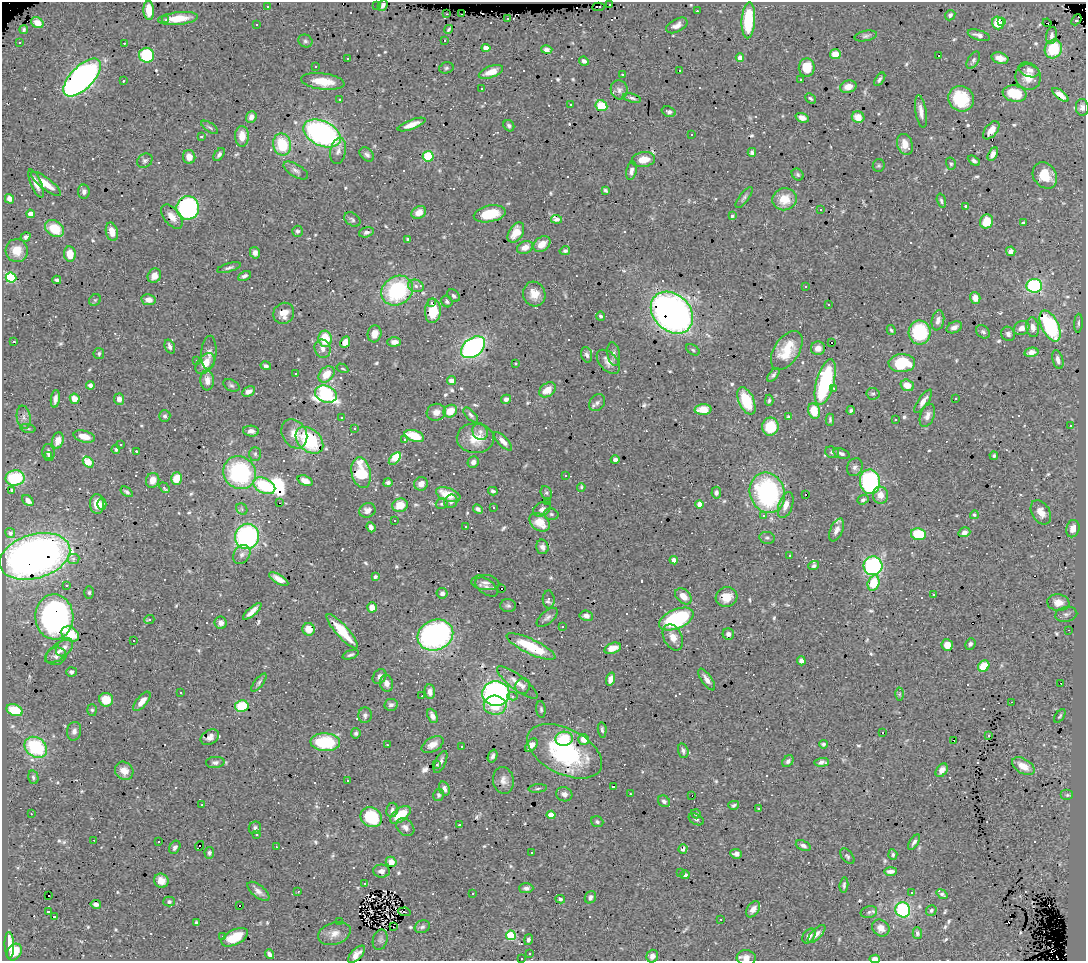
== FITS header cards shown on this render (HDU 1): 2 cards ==
NAXIS1  =                 1084
NAXIS2  =                  959

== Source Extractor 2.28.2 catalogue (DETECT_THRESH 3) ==
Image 1084 x 959 px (HDU 1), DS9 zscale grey, 1 PNG px = 1 image px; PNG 1088 x 963 px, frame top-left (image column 1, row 959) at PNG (2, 2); each listed source drawn as its Kron ellipse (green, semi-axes under 4 px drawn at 4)
Background 1.09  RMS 0.033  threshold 0.1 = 3 sigma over >= 5 px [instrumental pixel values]
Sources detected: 732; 3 with non-positive FLUX_AUTO (blend fragments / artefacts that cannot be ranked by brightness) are neither listed nor drawn; of the other 729, the 500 brightest by FLUX_AUTO listed and drawn (229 fainter detections omitted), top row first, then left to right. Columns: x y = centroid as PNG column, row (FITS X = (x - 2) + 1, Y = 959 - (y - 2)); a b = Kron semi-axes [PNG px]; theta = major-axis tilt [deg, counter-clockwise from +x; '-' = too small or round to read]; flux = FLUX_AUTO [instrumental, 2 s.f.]
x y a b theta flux
609 4 3 3 - 49
383 5 6 4 46 6.5
267 6 3 3 - 7.5
376 6 3 3 - 6.3
598 7 6 2 4 9.1
149 10 9 5 -87 36
697 11 3 2 - 9
447 14 3 2 - 4.1
462 14 4 2 - 6.9
950 15 5 4 - 6.9
178 18 20 6 6 40
508 18 3 2 - 11
166 20 4 3 - 6.3
748 20 18 6 86 120
1076 20 6 3 49 13
1001 21 3 2 - 11
37 23 6 5 - 19
998 23 6 6 - 53
1047 23 4 2 - 29
257 25 3 3 - 11
677 25 11 6 28 15
449 29 5 3 - 4
24 30 4 3 - 4.1
979 35 11 5 -16 11
866 36 11 5 12 6.1
1051 36 8 5 80 7.2
445 40 3 3 - 15
305 41 7 6 - 5.6
19 42 3 3 - 7.4
124 43 3 2 - 12
486 48 4 4 - 23
1053 49 9 8 - 65
547 50 5 4 - 5.6
835 54 5 5 - 30
147 55 7 7 - 130
939 55 3 3 - 110
347 58 3 3 - 6.2
740 58 4 4 - 17
1000 58 8 5 -17 19
973 60 9 5 59 5.6
584 61 5 4 - 9.9
315 67 3 3 - 5
807 67 9 8 - 50
446 68 7 5 16 4.8
1029 70 11 7 -20 11
679 71 3 3 - 10
491 72 13 5 21 23
623 75 3 3 - 8.2
1028 77 13 12 - 31
82 78 24 11 46 910
880 79 7 4 55 5.6
801 80 3 2 - 4
123 81 3 3 - 12
323 81 22 8 -7 48
848 87 8 6 15 21
482 89 3 3 - 4.9
619 90 9 8 - 9.6
1015 94 12 8 -11 54
1060 95 10 4 -38 18
632 98 9 4 -15 5
810 98 6 4 -42 4
961 99 13 12 - 100
340 100 3 3 - 5.6
570 104 3 2 - 3.8
601 106 6 5 - 66
1082 107 8 6 -86 8.8
669 112 7 5 -19 6.6
921 112 16 5 -81 16
251 117 6 5 - 11
858 117 6 6 - 19
802 118 7 4 -19 12
412 125 15 4 21 21
509 126 6 5 - 5.2
210 127 9 4 -35 5.3
991 130 10 6 51 20
322 133 20 12 -26 600
691 135 3 3 - 6.6
201 136 3 3 - 6.3
242 136 10 7 -89 31
905 144 11 7 -71 23
282 145 11 9 -78 92
338 151 13 7 78 13
752 152 4 4 - 5.8
219 154 7 4 54 6.6
367 154 8 6 -42 6.5
993 154 7 4 63 12
428 156 5 5 - 100
189 157 7 6 - 15
643 160 12 7 9 32
145 161 8 6 36 6.2
974 161 7 4 -30 5.6
951 164 6 5 - 4.1
879 166 6 6 - 3.8
296 171 14 6 -31 9.7
631 171 9 5 79 9
798 174 6 5 - 4.6
1045 175 14 11 -53 55
36 183 15 5 -67 17
46 184 18 5 -37 31
605 190 4 3 - 3.8
84 192 7 6 - 9.5
744 197 12 4 52 6
9 199 5 4 - 15
785 199 12 11 - 47
941 201 7 3 -74 4.6
966 206 4 3 - 4.1
188 208 11 11 - 390
820 210 3 3 - 7.7
419 212 7 6 - 18
30 214 4 4 - 36
490 214 16 8 11 65
732 216 4 3 - 3.9
172 217 14 8 -51 18
556 219 5 4 - 7.7
352 220 9 6 -36 6.1
987 221 7 6 - 46
1023 223 4 3 - 3.9
54 229 10 7 -31 59
297 231 5 5 - 5.4
112 232 9 6 -75 24
366 232 7 5 16 6.7
516 233 11 7 58 28
26 237 5 4 - 5.7
408 239 4 3 - 4.1
542 244 9 7 38 23
525 247 8 6 23 17
17 251 11 11 - 37
565 251 5 4 - 4.6
1011 251 5 4 - 9.1
255 253 6 5 - 9.1
70 254 8 6 -82 36
229 268 12 4 16 6.2
154 276 7 6 - 16
244 276 7 4 28 8.6
11 278 5 5 - 160
57 280 4 4 - 5.3
416 286 8 6 -18 7.3
806 286 3 3 - 8.2
1034 286 8 7 - 250
397 291 16 14 34 210
534 294 12 11 - 27
453 296 7 5 -43 5
975 298 6 5 - 19
95 300 6 5 - 4
149 300 7 5 -11 16
447 301 6 5 - 4.6
432 303 3 3 - 37
829 305 3 3 - 5.6
433 311 12 8 87 66
284 313 11 10 - 25
672 313 23 18 -44 1000
600 316 4 4 - 4
938 320 10 6 79 11
1078 323 9 3 87 4.4
1050 326 16 8 -64 200
954 327 8 5 24 10
1033 327 10 6 -83 15
1022 328 8 6 26 14
891 330 5 3 - 3.8
920 332 12 11 - 140
983 332 7 6 - 5.8
375 334 8 6 75 19
1008 334 7 6 - 7
325 339 8 6 -86 66
14 342 3 3 - 48
345 342 6 4 63 19
394 342 7 4 2 11
831 343 3 3 - 17
170 346 7 5 -68 9.2
473 347 14 9 38 460
818 348 7 7 - 17
323 349 9 8 - 13
693 350 7 4 -32 4.1
787 350 22 12 56 59
1031 352 7 4 12 12
209 353 17 7 86 13
99 354 5 5 - 4.2
614 354 12 6 -81 9.4
587 355 8 5 -73 7
196 360 3 3 - 4.5
1058 360 10 5 -74 11
608 362 14 8 -46 18
205 363 12 7 52 29
515 363 3 3 - 6.7
902 363 13 9 1 100
266 366 5 4 - 6.2
342 368 6 3 -30 3.9
296 373 3 3 - 48
326 374 9 6 46 35
773 375 8 4 49 5.8
207 380 10 7 -87 17
451 381 5 4 - 13
825 382 23 9 75 230
90 385 4 4 - 7.2
231 385 8 5 -28 5.3
907 385 7 5 -19 31
834 388 4 3 - 4
548 390 9 6 37 32
249 392 7 4 28 10
326 394 11 8 -20 370
873 394 6 5 - 4
55 399 9 4 81 10
75 399 5 5 - 24
119 399 5 5 - 14
506 399 5 4 - 6.9
955 399 3 3 - 4.8
769 400 5 4 - 4
746 401 14 7 -66 86
923 401 13 5 55 14
597 403 9 7 54 8.3
703 410 8 5 3 40
851 410 4 4 - 4.2
450 411 7 6 - 35
814 411 8 6 -70 51
436 412 9 8 - 16
471 415 9 4 -45 6
927 415 12 7 70 13
165 416 6 5 - 5.6
24 417 11 7 -81 11
341 417 3 3 - 3.8
789 417 4 3 - 5.8
830 420 6 3 -89 4
896 420 3 3 - 6.2
1070 426 3 3 - 58
770 427 9 8 - 63
28 428 8 4 -9 4.4
354 429 3 3 - 35
251 431 8 5 -4 10
480 432 9 7 -61 9.7
294 434 15 12 -59 29
414 436 10 5 -17 73
84 437 11 5 -14 33
475 438 19 15 -2 46
405 439 3 3 - 8.4
309 440 16 11 -41 150
58 441 8 5 73 23
503 441 12 5 -46 13
120 444 3 3 - 5.7
116 449 5 4 - 4.3
136 451 3 2 - 22
832 452 7 5 -19 6.3
48 453 8 6 -83 9.1
255 454 7 5 -88 4.6
841 454 8 4 -20 6.6
49 456 3 2 - 5.5
994 456 4 4 - 4
395 459 7 4 47 72
615 460 4 4 - 7.7
88 462 6 4 -48 83
473 462 6 5 - 11
855 467 9 7 63 8.4
240 473 17 15 -44 260
361 473 15 9 -78 92
565 475 3 2 - 20
15 478 9 7 9 130
176 478 6 5 - 38
153 480 7 6 - 23
305 481 8 5 -22 15
870 482 12 10 -81 300
388 483 4 4 - 6.2
421 484 7 6 - 15
264 486 11 7 -26 120
581 487 4 3 - 6.1
164 488 6 3 -49 6.8
12 490 4 3 - 4.4
493 491 5 4 - 4.8
127 492 7 4 -36 5.5
546 493 7 5 -67 4.2
716 493 6 5 - 6.4
767 493 20 17 -69 360
806 494 3 2 - 7.9
448 495 12 6 -19 50
880 495 8 7 - 22
863 500 6 4 20 4.9
28 501 6 4 -43 14
451 501 7 6 - 7.6
547 501 3 3 - 31
279 503 3 2 - 66
97 504 10 7 -87 29
102 504 6 4 89 9.7
442 504 6 5 - 4.2
699 504 4 4 - 27
400 505 8 6 19 39
786 505 13 7 71 20
493 508 3 3 - 5.6
242 509 6 5 - 4.3
478 509 5 4 - 8
542 509 9 6 31 10
367 510 8 7 - 13
1041 512 13 9 -59 21
551 514 7 5 -15 4.7
974 515 4 4 - 3.9
763 516 3 2 - 15
394 521 3 2 - 4.2
540 522 11 8 -37 42
371 527 5 4 - 10
466 527 3 3 - 6.6
1073 529 9 6 76 17
836 530 12 6 65 14
964 532 6 5 - 9.5
10 533 5 5 - 8.4
918 534 7 6 - 78
247 536 13 12 - 390
767 538 8 6 -10 5.5
542 547 7 6 - 8.7
242 554 10 8 53 12
789 555 3 3 - 5.7
35 556 36 22 16 1200
73 559 6 5 - 7
674 560 4 3 - 20
814 566 5 4 - 4.6
873 566 9 9 - 390
375 577 4 4 - 5.2
279 579 11 4 -30 18
485 583 14 7 -5 13
873 583 8 5 75 50
66 585 3 3 - 8
487 587 13 7 -35 11
501 589 3 3 - 6.5
89 592 6 4 -89 3.9
442 593 5 5 - 6.2
933 595 3 3 - 8.9
683 596 9 6 -42 20
726 597 11 10 - 31
549 599 9 6 -88 9.2
1058 602 11 8 -7 23
508 606 8 6 -3 5.5
372 607 5 4 - 25
252 611 12 4 42 18
1066 614 11 7 11 8.4
586 616 6 5 - 8.9
54 617 22 19 -88 560
547 617 13 6 40 8.4
676 619 18 9 24 240
149 620 5 3 - 7.1
221 623 6 6 - 12
562 626 3 2 - 4.6
309 629 6 6 - 31
1068 630 3 2 - 6.1
342 631 22 6 -48 68
70 634 9 6 -30 42
728 634 6 5 - 8.1
435 635 18 15 23 590
673 637 14 9 -64 20
134 641 3 3 - 18
970 644 6 5 - 5.3
947 645 6 5 - 21
64 647 10 7 52 11
531 647 27 7 -25 94
613 648 9 5 18 20
59 651 16 7 37 16
351 655 8 4 20 5.3
56 656 10 8 17 9.5
801 661 4 4 - 8.8
984 666 6 5 - 57
71 672 5 4 - 5.2
380 677 8 6 52 8.6
611 679 6 4 73 18
707 679 12 5 -56 14
259 682 11 4 53 5.7
517 682 25 7 -37 22
386 683 8 6 -73 12
1061 683 2 2 - 3.8
523 686 8 7 - 8.3
430 692 7 5 -86 12
180 693 3 3 - 23
496 694 13 12 - 590
899 694 6 4 89 3.9
422 696 3 2 - 9.9
512 696 5 4 - 5
106 700 7 7 - 47
142 701 12 5 50 20
1011 702 3 2 - 3.9
391 705 7 6 - 7
495 705 11 9 -3 57
242 706 7 6 - 74
541 709 8 4 -85 4.5
15 710 8 5 -21 82
92 710 6 5 - 4
365 715 8 6 82 7.8
432 716 7 5 -65 11
1060 716 8 4 56 3.8
602 730 8 4 -84 5.1
74 731 9 7 79 11
356 733 5 4 - 4.7
883 733 3 3 - 7.6
988 735 3 3 - 15
210 737 10 7 30 12
564 739 8 7 - 96
584 739 5 5 - 17
954 740 3 3 - 40
325 742 15 9 -3 130
433 744 12 7 29 19
823 744 4 3 - 4.4
387 745 3 2 - 6.9
531 745 8 5 48 16
462 746 3 3 - 70
36 747 12 9 -35 180
565 751 40 22 -27 280
683 751 7 5 -76 7
493 756 7 4 70 6.2
788 761 6 5 - 6.4
215 762 9 5 4 6.7
440 762 12 5 65 8.9
822 762 7 4 3 8.3
437 765 3 3 - 7.1
1023 766 12 7 -30 33
942 770 7 5 53 16
124 771 10 8 -43 21
33 777 7 5 -79 4.9
503 780 13 10 -80 15
347 781 3 3 - 68
613 786 3 3 - 40
538 788 9 4 5 4.4
444 789 7 5 -69 8.1
564 794 8 7 - 11
630 794 3 2 - 6.4
439 795 6 5 - 4.3
1067 795 6 5 - 4.3
692 796 2 2 - 7.5
664 801 6 5 - 6.9
202 805 3 2 - 5
734 805 5 4 - 4.7
759 809 3 3 - 17
392 810 7 6 - 7.2
31 814 3 2 - 4
696 814 5 4 - 4.3
400 815 12 6 37 69
551 815 4 4 - 41
371 817 11 9 -32 100
696 819 8 5 -29 5.7
597 822 6 5 - 4.8
459 825 3 3 - 11
405 827 10 7 -42 12
255 828 6 6 - 6.1
256 835 3 3 - 88
94 840 2 2 - 11
159 842 3 3 - 10
914 842 9 4 57 6.6
803 845 8 5 -23 8.7
199 846 5 3 - 99
175 847 7 5 61 7.1
276 847 3 2 - 9.7
683 849 5 4 - 5.7
209 853 6 5 - 7.1
531 853 3 3 - 17
736 854 6 4 -6 8.8
893 855 5 4 - 5.5
847 856 9 5 -51 5.1
391 862 5 5 - 13
381 871 8 6 -2 12
890 871 6 3 1 10
681 872 3 3 - 5.5
685 875 5 4 - 6.9
161 881 7 7 - 18
365 883 3 2 - 9.4
844 885 8 3 84 4.9
526 888 7 5 1 7.2
258 891 13 6 -39 13
298 891 3 2 - 6.7
911 893 4 3 - 4.5
473 894 3 3 - 19
942 894 6 3 -39 4.9
49 896 3 2 - 9.5
590 897 6 5 - 7.3
560 899 5 3 - 5.2
169 902 5 5 - 4.6
96 904 5 4 - 8.7
240 905 3 3 - 14
753 909 9 5 54 12
903 910 8 7 - 190
931 910 5 5 - 5
48 911 3 3 - 8.8
405 912 6 2 -8 5.6
869 912 8 6 14 6.2
54 917 3 3 - 100
721 919 3 2 - 6.6
340 922 3 3 - 9
196 923 4 3 - 4.5
393 927 3 2 - 29
422 927 8 6 24 6
881 928 9 7 -40 15
334 933 16 11 17 21
917 933 6 4 -89 6.2
817 934 11 5 45 12
511 935 5 5 - 130
809 936 8 5 54 13
223 937 3 3 - 10
235 937 14 7 26 48
380 940 10 7 74 6.7
528 940 5 4 - 5.9
9 945 13 4 -87 32
14 952 9 7 55 52
269 954 5 3 - 8.2
356 954 11 5 45 11
530 954 3 3 - 10
652 956 6 6 - 13
521 958 3 3 - 5
746 958 9 7 -4 14
875 959 5 3 - 12
At the frame edge (FLAGS 8, measured only in part): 3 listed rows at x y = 521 958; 746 958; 875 959
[229 fainter detections neither listed nor drawn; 3 non-positive-flux detections neither listed nor drawn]